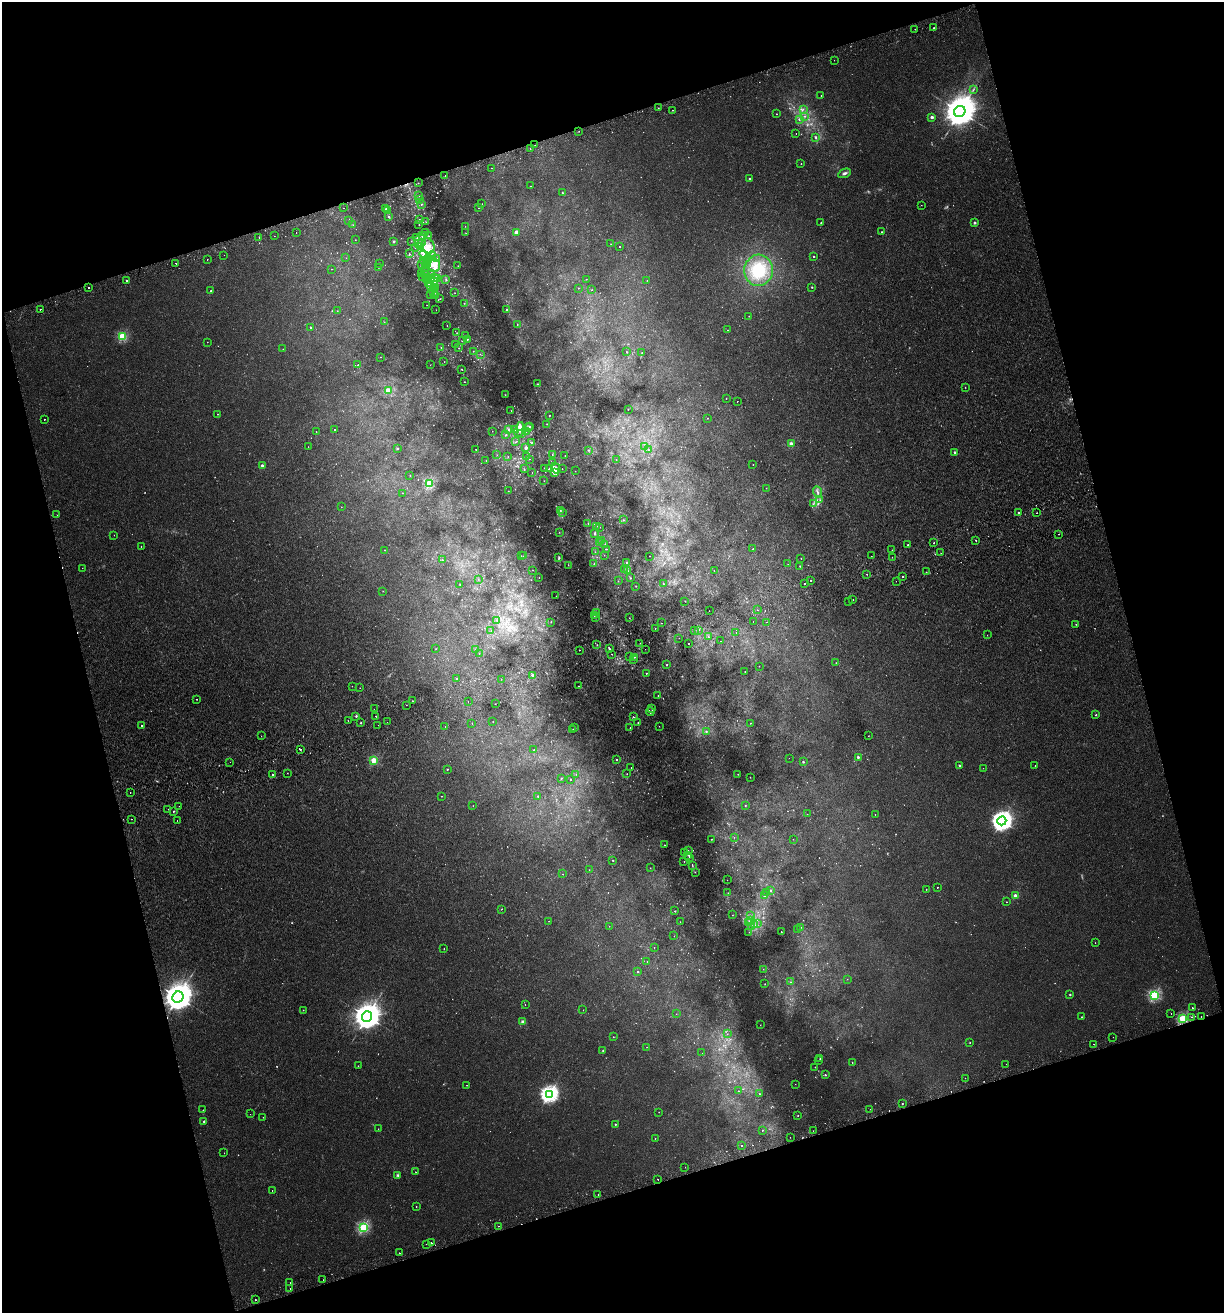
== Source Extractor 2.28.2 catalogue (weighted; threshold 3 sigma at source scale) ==
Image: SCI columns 124-5009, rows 56-5298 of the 5082 x 5355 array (HDU 1 of 3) = the unmasked area's bounding box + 8 px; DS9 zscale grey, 4 x 4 block average (1 PNG px = mean of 4 x 4 image px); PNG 1226 x 1315 px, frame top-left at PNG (2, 2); each listed source drawn as its Kron ellipse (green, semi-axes under 4 px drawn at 4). Shown black and unused: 34% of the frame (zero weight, under 2 of 3 exposures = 3% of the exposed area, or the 3 px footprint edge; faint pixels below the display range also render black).
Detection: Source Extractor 2.28.2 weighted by HDU 2 'WHT'. Background 0.00256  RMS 0.0025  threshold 0.0111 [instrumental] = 3 sigma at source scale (4.5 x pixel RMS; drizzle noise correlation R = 1.50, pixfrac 1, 0.0396/0.0396 arcsec/px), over >= 5 px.
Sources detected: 938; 127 too faint to see at this stretch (4 x 4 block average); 24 cosmic-ray / hot-pixel residue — neither listed nor drawn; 37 coinciding with a brighter row at this scale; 44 inside a brighter listed object's ellipse — not listed separately; of the other 706, all 500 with FLUX_AUTO >= 0.356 (the completeness limit of this list) listed and drawn (206 fainter detections not listed), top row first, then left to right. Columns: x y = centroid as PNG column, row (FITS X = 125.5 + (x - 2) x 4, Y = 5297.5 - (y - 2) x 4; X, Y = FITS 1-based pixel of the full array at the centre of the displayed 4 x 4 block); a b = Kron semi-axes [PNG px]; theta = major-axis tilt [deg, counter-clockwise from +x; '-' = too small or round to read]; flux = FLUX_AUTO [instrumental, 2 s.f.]
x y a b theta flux
934 28 2 2 - 0.73
915 29 2 2 - 0.92
834 60 2 2 - 0.37
973 90 4 2 - 1.1
821 95 2 2 - 0.61
658 108 2 2 - 0.38
803 109 2 2 - 1
672 110 2 2 - 0.69
960 111 6 5 - 5400
776 114 2 2 - 0.62
804 116 2 2 - 1.2
932 117 2 2 - 3.6
799 119 3 2 - 1.2
579 131 2 2 - 0.49
796 134 2 2 - 1.1
816 137 4 2 - 1.6
535 145 2 2 - 0.76
530 149 2 2 - 1.4
801 163 2 2 - 1.2
492 168 2 2 - 1.5
844 173 7 3 24 3.7
445 176 2 2 - 2.8
749 179 2 2 - 3.9
418 183 2 2 - 0.44
531 186 2 2 - 0.4
562 193 2 2 - 0.8
419 195 2 2 - 1.5
419 200 2 2 - 1.2
421 204 2 2 - 2
482 204 2 2 - 0.47
921 205 2 2 - 0.41
344 208 2 2 - 0.5
478 208 2 2 - 1.1
386 209 2 2 - 1.1
388 210 2 2 - 0.8
388 216 2 2 - 1.6
419 220 2 2 - 1.1
348 221 2 2 - 1
426 222 2 2 - 0.63
821 223 2 2 - 1.1
975 223 2 2 - 7.5
353 225 2 2 - 0.62
419 225 2 2 - 0.76
465 226 2 2 - 0.52
296 232 2 2 - 0.52
516 232 2 2 - 31
882 232 2 2 - 0.71
426 233 3 2 - 1.4
466 233 2 2 - 0.42
274 236 2 2 - 0.47
423 236 4 3 - 5.4
428 236 2 2 - 0.79
259 238 2 2 - 1.6
417 238 2 2 - 0.54
419 239 6 3 28 4.1
355 240 2 2 - 0.42
394 241 3 2 - 1.7
411 241 2 2 - 0.64
419 243 2 2 - 0.73
422 243 2 2 - 0.53
611 244 2 2 - 0.5
421 246 2 2 - 0.93
428 246 8 6 -71 15
620 247 2 2 - 1.2
415 248 2 2 - 1.2
409 254 4 2 - 1.1
224 255 2 2 - 0.59
425 255 6 3 -38 7.7
432 255 4 3 - 3.4
814 257 2 2 - 1.5
346 258 2 2 - 0.41
437 258 2 2 - 0.65
207 259 2 2 - 1.7
428 259 5 4 - 8.6
424 261 4 2 - 2.8
176 263 2 2 - 3.1
379 263 2 2 - 0.69
427 264 5 2 - 3.8
422 265 2 2 - 0.75
434 265 7 6 - 9.7
458 266 2 2 - 0.48
378 267 2 2 - 0.47
332 269 2 2 - 0.36
427 269 2 2 - 0.63
759 270 15 14 - 66
425 271 2 2 - 0.41
421 273 2 2 - 2.7
432 273 2 2 - 1.1
426 274 2 2 - 1.8
423 276 2 2 - 1.2
435 278 2 2 - 2
437 278 3 2 - 1.2
446 279 3 2 - 1.3
586 279 2 2 - 0.45
126 280 2 2 - 7.8
426 280 2 2 - 2.4
430 280 3 2 - 4.7
647 280 2 2 - 0.38
435 282 2 2 - 1.9
429 284 3 2 - 1.6
430 286 2 2 - 0.72
88 287 2 2 - 2.7
435 287 2 2 - 1.7
812 287 2 2 - 1.1
578 288 2 2 - 0.53
433 289 2 2 - 0.53
592 290 2 2 - 0.43
211 291 2 2 - 5.2
433 293 3 2 - 2.7
455 293 2 2 - 0.39
431 295 2 2 - 0.51
435 295 2 2 - 2.6
440 299 2 2 - 0.64
464 303 2 2 - 0.56
427 305 2 2 - 0.4
40 309 2 2 - 3
436 310 2 2 - 0.72
506 310 2 2 - 1.5
337 311 2 2 - 0.57
749 316 2 2 - 0.77
384 322 2 2 - 0.56
517 324 2 2 - 0.52
447 326 2 2 - 0.99
311 327 2 2 - 2.1
728 330 2 2 - 0.51
456 333 2 2 - 0.41
122 336 2 2 - 100
466 336 2 2 - 0.63
467 339 2 2 - 1.4
462 341 2 2 - 0.6
207 342 2 2 - 0.41
455 345 2 2 - 0.38
441 347 2 2 - 0.42
459 348 2 2 - 0.5
283 349 2 2 - 0.93
473 351 2 2 - 0.42
627 352 2 2 - 0.5
642 353 2 2 - 0.47
480 354 2 2 - 0.55
381 357 2 2 - 0.36
444 362 2 2 - 0.36
358 365 2 2 - 0.95
430 365 2 2 - 0.49
461 369 2 2 - 0.78
464 382 2 2 - 0.48
537 384 2 2 - 0.79
965 387 2 2 - 0.5
388 390 2 2 - 60
505 395 2 2 - 0.54
726 398 2 2 - 0.41
737 401 2 2 - 1.1
628 409 2 2 - 1.6
511 411 2 2 - 0.41
218 414 2 2 - 0.94
549 415 2 2 - 0.53
707 418 2 2 - 0.48
44 419 2 2 - 1.4
547 424 2 2 - 0.73
529 426 2 2 - 1.9
528 428 3 2 - 1.7
509 429 2 2 - 3
335 430 2 2 - 1.5
514 430 2 2 - 1.3
519 430 8 2 75 4.7
316 431 2 2 - 0.38
492 431 2 2 - 0.38
526 432 2 2 - 0.62
521 434 2 2 - 0.88
506 435 3 2 - 1.3
515 442 3 2 - 0.99
532 442 3 2 - 1
791 444 2 2 - 29
645 446 2 2 - 0.71
308 447 2 2 - 0.37
397 448 2 2 - 1.4
526 448 2 2 - 13
476 449 2 2 - 0.88
648 449 2 2 - 0.41
588 450 2 2 - 1
954 452 2 2 - 4.6
552 454 2 2 - 0.79
497 455 2 2 - 0.46
526 456 2 2 - 0.66
565 456 2 2 - 0.46
508 457 2 2 - 0.73
529 459 2 2 - 0.48
486 460 2 2 - 0.45
616 460 2 2 - 0.38
553 463 2 2 - 0.52
753 464 2 2 - 2.5
262 466 2 2 - 16
544 468 2 2 - 0.38
556 468 5 3 - 8.1
524 469 2 2 - 0.61
549 469 2 2 - 1.4
562 469 2 2 - 0.72
575 471 2 2 - 0.41
554 472 3 3 - 7.6
532 473 2 2 - 0.43
410 475 2 2 - 0.96
544 481 2 2 - 0.52
430 483 2 2 - 130
766 488 2 2 - 0.47
508 491 2 2 - 0.82
817 492 6 2 -69 2.8
403 493 2 2 - 0.84
820 500 2 2 - 0.81
813 504 3 2 - 1.1
341 507 2 2 - 0.46
560 510 2 2 - 0.76
562 512 3 2 - 0.85
1019 512 2 2 - 5.9
1037 513 2 2 - 2.1
57 515 2 2 - 0.43
623 520 2 2 - 1.6
588 523 2 2 - 0.82
597 526 2 2 - 0.63
600 527 2 2 - 0.71
559 532 2 2 - 0.5
594 534 3 2 - 1.3
1058 534 2 2 - 3.5
114 535 2 2 - 0.58
976 540 2 2 - 1.8
602 541 2 2 - 0.62
599 542 2 2 - 0.4
934 542 2 2 - 1.5
605 545 2 2 - 1
908 545 2 2 - 0.82
141 546 2 2 - 0.73
606 549 2 2 - 0.53
753 549 2 2 - 0.61
385 550 2 2 - 0.64
892 550 2 2 - 1.7
595 552 2 2 - 0.77
941 553 2 2 - 0.43
604 555 2 2 - 0.39
521 556 2 2 - 0.52
523 556 2 2 - 0.41
649 556 2 2 - 0.62
871 556 2 2 - 0.44
892 557 2 2 - 0.37
559 558 2 2 - 3.7
801 558 2 2 - 0.47
442 560 2 2 - 1.8
626 562 2 2 - 0.89
594 563 3 2 - 0.61
788 564 2 2 - 0.41
568 565 2 2 - 0.36
800 566 2 2 - 0.76
82 568 2 2 - 0.5
624 569 2 2 - 0.82
533 570 2 2 - 0.46
714 570 2 2 - 0.77
628 571 2 2 - 1.3
926 572 2 2 - 0.63
867 574 2 2 - 2
539 577 2 2 - 0.41
903 577 2 2 - 5.3
630 578 2 2 - 1.3
478 579 2 2 - 0.36
810 580 2 2 - 1.5
618 581 2 2 - 0.53
896 581 2 2 - 0.83
664 584 2 2 - 0.69
805 584 2 2 - 5.4
460 585 2 2 - 0.64
636 586 2 2 - 1.2
383 591 2 2 - 0.79
556 596 2 2 - 0.37
852 600 2 2 - 2.1
685 601 2 2 - 0.84
848 601 2 2 - 0.41
757 610 2 2 - 0.37
709 611 2 2 - 0.86
596 612 2 2 - 1
594 615 2 2 - 0.71
595 618 2 2 - 0.4
629 618 2 2 - 0.4
497 620 2 2 - 0.36
753 621 2 2 - 0.51
551 622 2 2 - 0.9
767 622 2 2 - 0.76
661 623 2 2 - 0.5
1076 624 2 2 - 0.53
655 628 2 2 - 1.6
699 630 2 2 - 1.1
491 631 2 2 - 0.49
695 631 2 2 - 0.47
736 632 2 2 - 1.4
987 635 2 2 - 0.42
708 637 2 2 - 0.71
679 638 2 2 - 0.59
720 641 2 2 - 2.1
640 643 2 2 - 0.64
689 644 2 2 - 1.4
597 645 2 2 - 0.71
436 649 2 2 - 0.51
609 649 2 2 - 1.5
645 649 2 2 - 0.64
475 650 2 2 - 0.42
579 650 2 2 - 2.2
479 653 2 2 - 0.44
612 654 2 2 - 5.4
629 657 2 2 - 1
634 657 2 2 - 0.55
634 659 2 2 - 2.2
836 663 2 2 - 0.47
667 665 2 2 - 1.2
759 666 2 2 - 0.42
745 672 2 2 - 0.61
646 673 2 2 - 0.95
533 675 3 3 - 2.6
456 679 2 2 - 1.2
501 679 2 2 - 0.42
352 686 2 2 - 0.48
578 686 2 2 - 1.5
360 688 2 2 - 0.42
658 696 2 2 - 0.73
196 699 2 2 - 0.74
413 701 2 2 - 0.69
468 701 2 2 - 2.6
495 704 2 2 - 0.38
406 705 2 2 - 2.8
652 708 2 2 - 0.57
374 709 2 2 - 3.3
650 712 4 2 - 1.6
1096 715 2 2 - 1.8
356 716 2 2 - 3.7
376 716 2 2 - 10
633 717 2 2 - 0.87
348 721 2 2 - 1.2
387 722 2 2 - 0.74
493 722 2 2 - 0.37
638 722 2 2 - 1.6
361 723 2 2 - 0.99
472 723 2 2 - 0.91
750 723 2 2 - 0.77
142 725 2 2 - 4.8
378 725 2 2 - 1.4
659 726 2 2 - 0.4
445 727 2 2 - 1.3
575 728 2 2 - 1.5
630 728 2 2 - 1.1
572 730 2 2 - 1.3
706 732 2 2 - 2.7
261 736 2 2 - 0.4
868 736 2 2 - 0.43
300 749 2 2 - 2.8
534 750 2 2 - 0.63
858 757 2 2 - 7.5
789 758 2 2 - 0.88
617 759 2 2 - 2.3
374 760 2 2 - 69
230 762 2 2 - 1.1
803 762 2 2 - 3.4
959 765 2 2 - 6
1035 765 2 2 - 1.1
631 767 2 2 - 0.65
983 768 2 2 - 0.44
447 769 2 2 - 2.1
287 773 2 2 - 0.67
576 774 2 2 - 0.46
627 774 2 2 - 0.44
738 774 2 2 - 0.59
272 775 2 2 - 3.7
750 777 2 2 - 0.56
561 778 2 2 - 1.9
570 780 2 2 - 0.81
130 792 2 2 - 0.84
441 796 2 2 - 0.76
538 796 2 2 - 1.1
745 805 2 2 - 1.9
179 806 2 2 - 0.98
473 806 2 2 - 0.49
168 809 2 2 - 0.73
174 811 3 2 - 1
807 814 2 2 - 0.45
875 814 2 2 - 0.8
132 819 2 2 - 0.54
177 820 2 2 - 1.3
1002 821 4 4 - 1000
734 837 2 2 - 0.38
711 839 2 2 - 0.8
793 839 2 2 - 0.37
664 845 2 2 - 0.54
688 850 2 2 - 0.52
685 852 2 2 - 0.5
688 855 2 2 - 0.53
689 857 2 2 - 0.76
613 860 2 2 - 1.7
684 861 2 2 - 0.76
692 865 2 2 - 0.84
650 868 2 2 - 0.4
589 870 2 2 - 0.62
695 872 2 2 - 0.65
563 874 2 2 - 0.49
727 880 2 2 - 0.6
937 887 2 2 - 0.76
926 889 2 2 - 0.53
771 891 2 2 - 0.9
728 893 2 2 - 0.37
766 893 2 2 - 0.42
765 896 3 2 - 1
1015 896 2 2 - 32
1007 902 2 2 - 0.68
502 909 2 2 - 0.56
675 911 2 2 - 1.6
732 915 2 2 - 0.41
750 916 2 2 - 0.86
549 921 2 2 - 0.48
750 921 2 2 - 1.2
680 922 2 2 - 0.39
749 922 2 2 - 1.6
757 923 3 2 - 1.4
755 925 2 2 - 1.4
609 926 2 2 - 0.44
752 926 2 2 - 0.77
801 927 2 2 - 0.36
797 929 2 2 - 0.53
749 932 2 2 - 0.39
781 932 2 2 - 0.66
674 936 2 2 - 0.55
1095 943 2 2 - 0.41
654 947 2 2 - 0.52
444 949 2 2 - 0.63
647 961 2 2 - 0.47
763 969 2 2 - 0.43
637 972 2 2 - 0.9
847 979 2 2 - 0.36
790 982 2 2 - 0.43
765 984 2 2 - 0.52
1070 995 2 2 - 1.1
1154 995 2 2 - 180
178 997 6 5 - 3500
525 1005 2 2 - 0.89
1192 1008 2 2 - 2.1
303 1010 2 2 - 1.2
583 1010 2 2 - 0.65
1171 1013 2 2 - 0.74
676 1014 2 2 - 0.36
367 1016 5 5 - 2900
1201 1016 2 2 - 2.2
1081 1017 2 2 - 0.8
1191 1017 2 2 - 0.48
1183 1019 2 2 - 140
523 1022 2 2 - 5.6
760 1025 2 2 - 0.37
727 1034 2 2 - 0.4
613 1037 2 2 - 0.43
1113 1037 2 2 - 0.57
970 1043 2 2 - 1.1
1094 1044 2 2 - 1.1
647 1047 2 2 - 0.36
603 1051 2 2 - 0.78
702 1053 2 2 - 0.45
820 1059 2 2 - 1.1
818 1061 2 2 - 0.56
852 1062 2 2 - 1
1006 1064 2 2 - 0.42
358 1066 2 2 - 0.47
815 1067 2 2 - 0.48
825 1075 2 2 - 2.3
965 1078 2 2 - 2
795 1084 2 2 - 0.4
467 1085 2 2 - 0.47
738 1091 2 2 - 0.47
549 1094 4 3 - 560
760 1094 2 2 - 0.85
902 1104 2 2 - 0.66
870 1109 2 2 - 0.39
203 1110 2 2 - 0.5
659 1112 2 2 - 0.55
250 1114 2 2 - 0.98
798 1115 2 2 - 0.59
263 1117 2 2 - 0.52
204 1121 3 3 - 1.7
615 1124 2 2 - 1.3
378 1129 2 2 - 0.49
762 1130 2 2 - 1.2
813 1131 2 2 - 0.37
790 1137 2 2 - 0.52
655 1138 2 2 - 1.1
741 1145 2 2 - 4.3
224 1153 2 2 - 0.42
685 1167 2 2 - 0.74
416 1172 2 2 - 0.54
398 1175 3 2 - 2
658 1179 2 2 - 1.1
272 1190 2 2 - 1.1
598 1195 2 2 - 0.42
416 1206 2 2 - 1.8
499 1226 2 2 - 0.72
363 1227 2 2 - 180
431 1243 2 2 - 1.1
426 1244 2 2 - 0.48
399 1253 2 2 - 2.8
323 1280 2 2 - 0.53
290 1282 2 2 - 0.4
290 1288 2 2 - 3.4
256 1300 2 2 - 1.1
Diffuse or blended objects may show on this block-average render without a row.